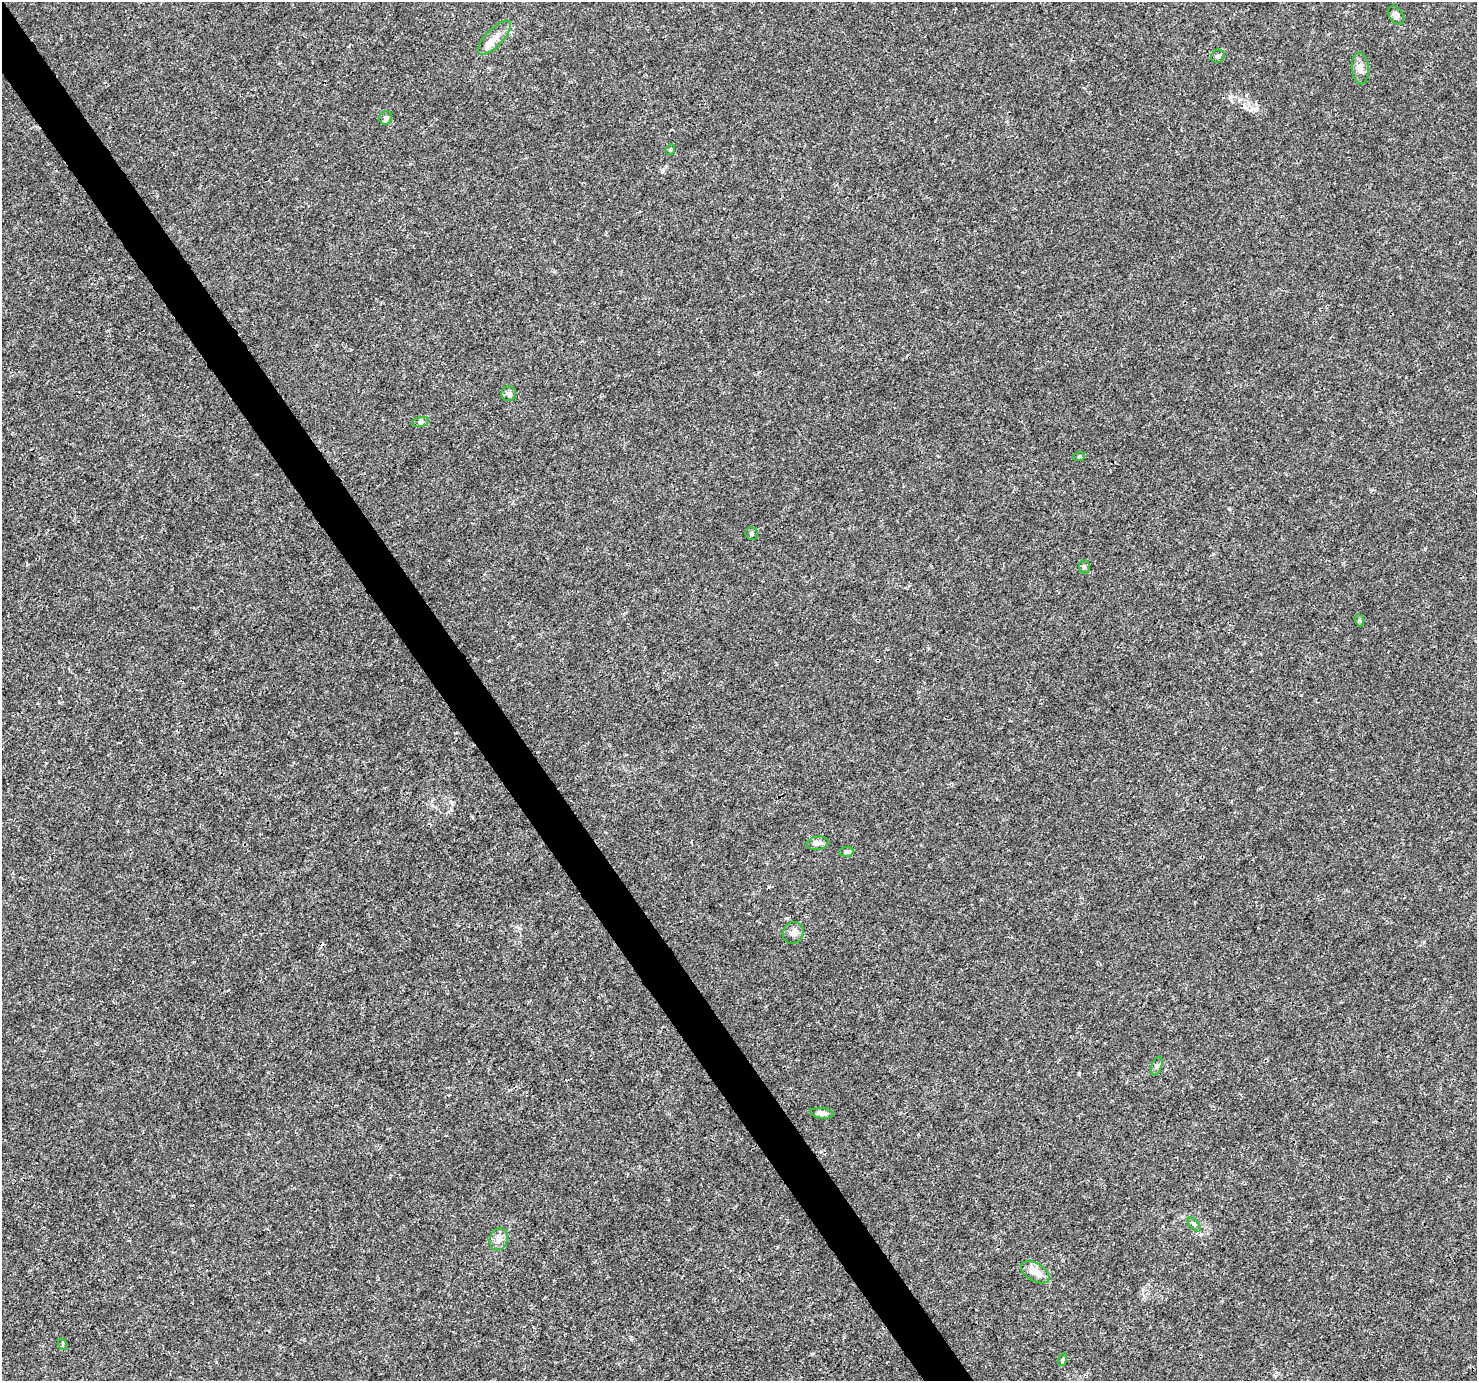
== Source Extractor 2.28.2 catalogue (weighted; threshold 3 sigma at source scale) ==
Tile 11 of 4 x 4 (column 3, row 3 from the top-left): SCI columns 2955-4429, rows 1562-2940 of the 5904 x 5819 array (HDU 1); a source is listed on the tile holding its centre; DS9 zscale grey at full resolution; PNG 1479 x 1383 px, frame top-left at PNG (2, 2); each listed source drawn as its Kron ellipse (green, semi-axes under 4 px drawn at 4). Shown black and unused: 3% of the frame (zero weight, under 3 of 4 exposures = <1% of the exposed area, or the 3 px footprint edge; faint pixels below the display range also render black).
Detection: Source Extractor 2.28.2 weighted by HDU 2 'WHT'; one run over the whole footprint, this tile lists its part. Background 0.00295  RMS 0.0011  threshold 0.00484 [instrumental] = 3 sigma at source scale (4.5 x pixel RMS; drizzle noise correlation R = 1.50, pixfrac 1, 0.0396/0.0396 arcsec/px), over >= 5 px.
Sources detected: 25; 1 cosmic-ray / hot-pixel residue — neither listed nor drawn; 2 inside a brighter listed object's ellipse — not listed separately; the other 22 listed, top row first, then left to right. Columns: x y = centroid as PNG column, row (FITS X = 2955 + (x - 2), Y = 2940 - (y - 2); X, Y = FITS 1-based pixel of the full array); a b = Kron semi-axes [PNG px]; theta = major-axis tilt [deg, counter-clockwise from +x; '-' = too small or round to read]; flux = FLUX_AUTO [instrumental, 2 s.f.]
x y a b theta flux
1396 15 10 6 -58 0.56
494 38 22 8 47 1.1
1218 56 7 6 - 0.27
1360 68 16 8 -85 0.71
386 118 7 6 - 0.28
670 150 5 4 - 0.14
509 394 7 7 - 0.35
420 422 8 4 13 0.23
1079 457 6 4 20 0.12
752 534 6 6 - 0.21
1084 567 6 5 - 0.24
1359 620 6 4 -70 0.13
817 843 11 6 9 0.46
846 852 7 4 4 0.21
793 933 11 10 - 0.54
1157 1066 9 5 71 0.27
822 1113 12 5 -7 0.52
1194 1224 8 4 -48 0.17
499 1239 11 9 73 0.65
1035 1272 16 9 -31 1.2
62 1344 6 3 -72 0.12
1062 1360 6 4 71 0.14
Unlisted compact peaks at least as high as the median listed source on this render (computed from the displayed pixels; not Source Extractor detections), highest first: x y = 662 172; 1425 549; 1253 109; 812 1354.